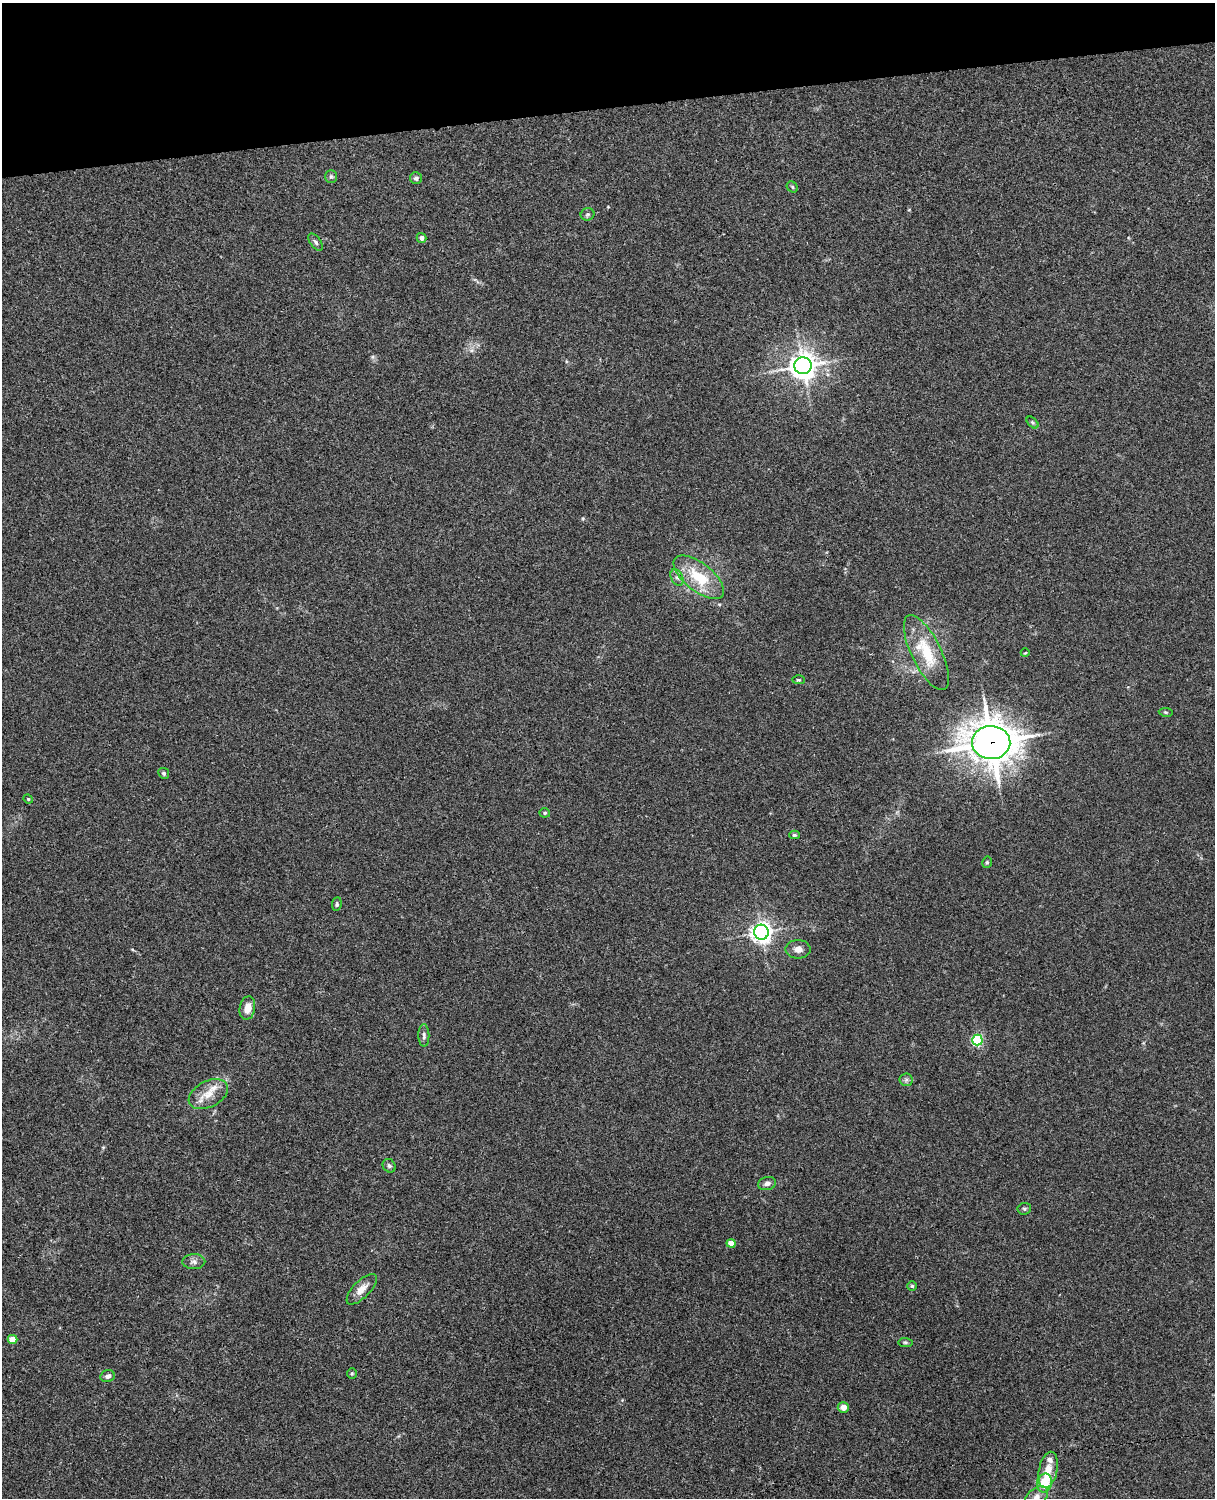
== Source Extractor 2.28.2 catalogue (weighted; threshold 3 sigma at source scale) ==
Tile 3 of 4 x 3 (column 3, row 1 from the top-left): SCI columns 2544-3756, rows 3157-4652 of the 5089 x 4928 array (HDU 1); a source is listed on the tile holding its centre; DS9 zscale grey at full resolution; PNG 1217 x 1500 px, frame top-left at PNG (2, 3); each listed source drawn as its Kron ellipse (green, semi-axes under 4 px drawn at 4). Shown black and unused: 7% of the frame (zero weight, under 3 of 4 exposures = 6% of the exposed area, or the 3 px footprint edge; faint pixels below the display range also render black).
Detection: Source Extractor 2.28.2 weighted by HDU 2 'WHT'; one run over the whole footprint, this tile lists its part. Background 0.134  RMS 0.0069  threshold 0.0312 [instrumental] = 3 sigma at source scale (4.5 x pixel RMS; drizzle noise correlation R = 1.50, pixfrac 1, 0.05/0.05 arcsec/px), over >= 5 px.
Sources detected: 45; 2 inside a brighter listed object's ellipse — not listed separately; the other 43 listed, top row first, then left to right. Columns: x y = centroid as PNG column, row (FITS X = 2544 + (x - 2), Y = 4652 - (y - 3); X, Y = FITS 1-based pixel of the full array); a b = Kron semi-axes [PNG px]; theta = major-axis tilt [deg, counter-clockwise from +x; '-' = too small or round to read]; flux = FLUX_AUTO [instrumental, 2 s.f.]
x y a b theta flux
331 176 6 6 - 1.5
416 178 6 6 - 2.1
792 187 6 5 - 1
587 214 7 6 - 1.3
422 238 5 5 - 2.7
316 242 10 5 -53 1.7
803 366 9 8 - 720
1032 422 7 4 -45 1
677 577 9 6 -62 2.3
699 577 30 14 -38 26
926 653 41 15 -64 27
1025 653 4 2 - 0.48
798 680 6 4 -2 0.92
1166 712 7 3 -9 0.75
991 742 19 16 -3 1500
164 773 6 5 - 1.5
28 799 5 4 - 0.73
545 813 5 4 - 1
794 835 5 4 - 1.1
987 862 6 4 76 0.91
337 904 7 5 83 1.1
761 932 7 7 - 350
798 949 12 9 0 4.3
247 1008 12 7 80 6.8
424 1035 11 5 -89 2.2
977 1040 5 5 - 80
906 1080 6 6 - 1.6
208 1094 21 13 27 11
389 1166 7 6 - 1.6
767 1183 9 6 13 2.5
1024 1209 7 5 6 1.3
731 1243 4 4 - 10
194 1262 11 7 1 2.9
912 1286 5 5 - 1
362 1289 20 8 46 6.7
13 1339 5 4 - 9.2
905 1342 7 4 -6 1.1
352 1373 5 4 - 0.83
108 1376 7 6 - 2.3
843 1407 5 5 - 4.9
1048 1470 18 9 78 8.8
1044 1483 9 7 76 17
1036 1497 13 8 38 4.4
Overlapping masked pixels (flux is a lower limit): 1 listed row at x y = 991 742
Isophote crosses this tile's border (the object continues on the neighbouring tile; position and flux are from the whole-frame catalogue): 1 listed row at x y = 1036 1497